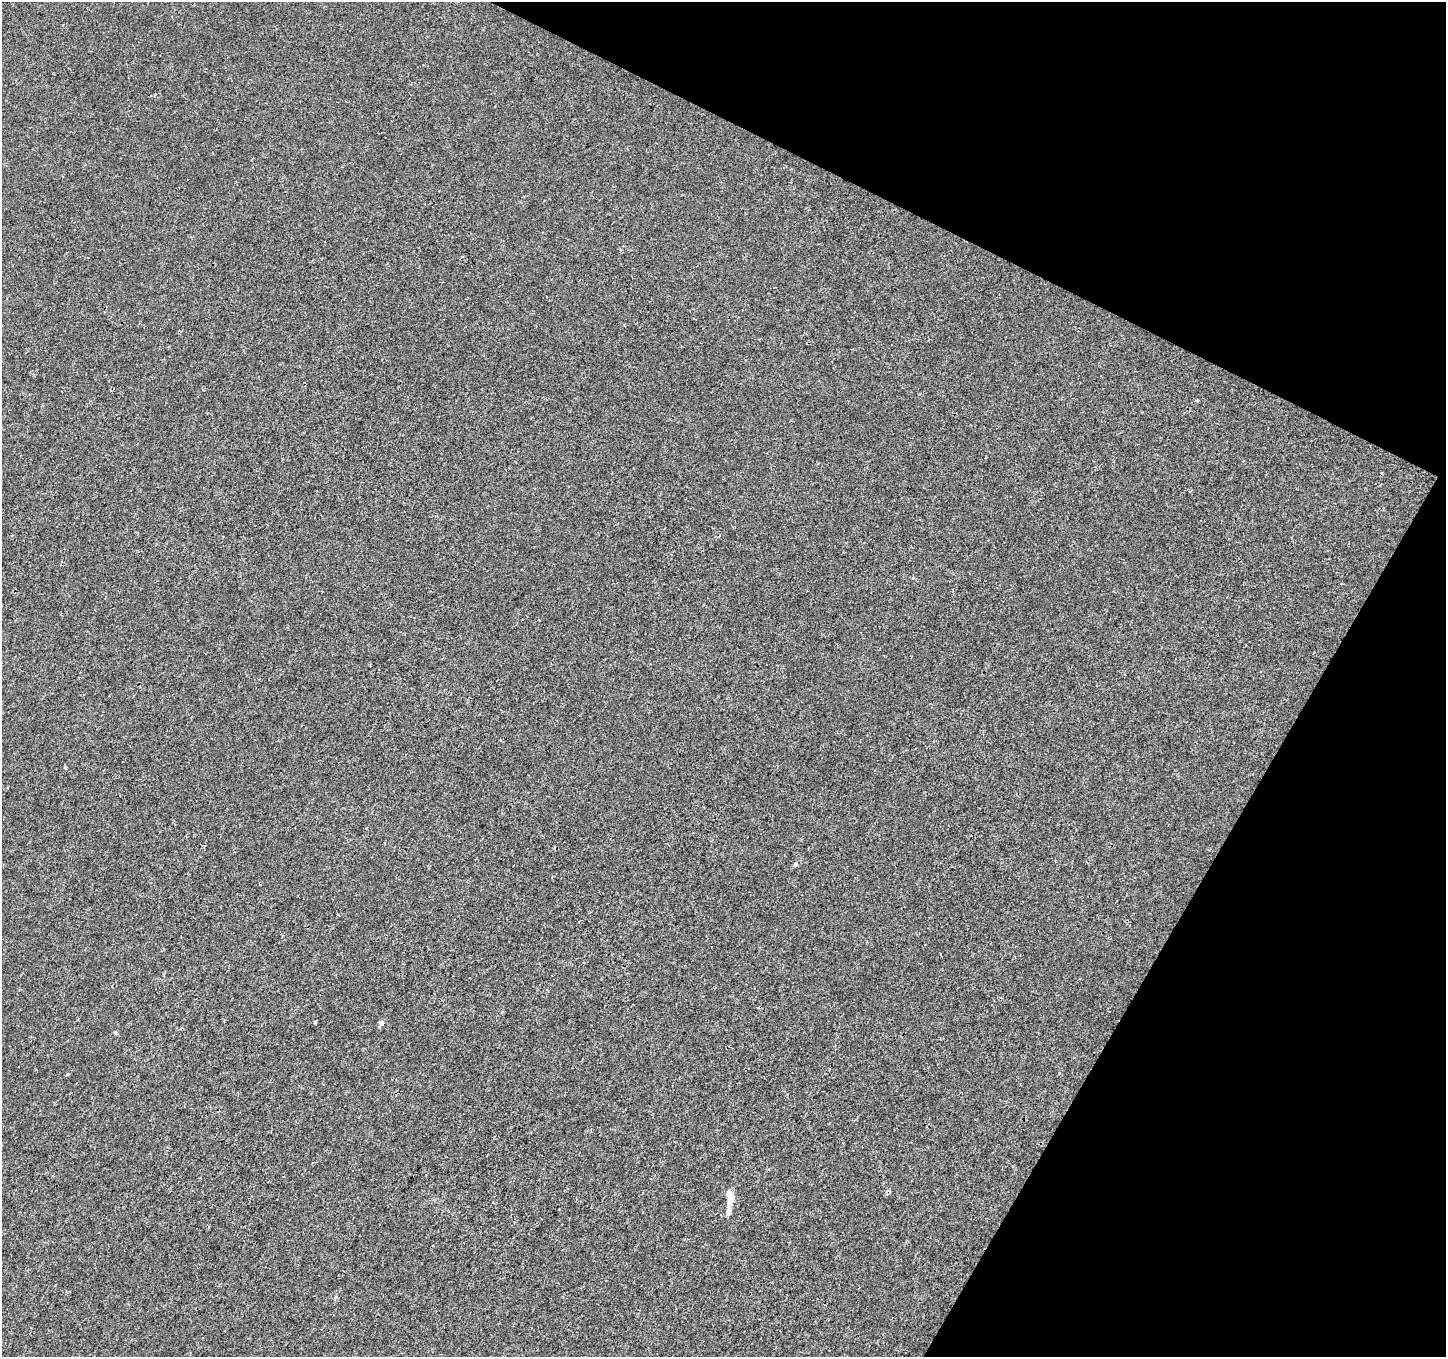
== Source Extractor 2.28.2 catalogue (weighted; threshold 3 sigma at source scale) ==
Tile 8 of 4 x 4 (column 4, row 2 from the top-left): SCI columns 4333-5776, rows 2905-4259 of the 5783 x 5876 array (HDU 1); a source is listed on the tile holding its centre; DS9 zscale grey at full resolution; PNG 1448 x 1359 px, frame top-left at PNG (2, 2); no overlay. Shown black and unused: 24% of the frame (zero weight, under 3 of 4 exposures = <1% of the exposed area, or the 3 px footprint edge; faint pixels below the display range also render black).
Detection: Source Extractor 2.28.2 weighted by HDU 2 'WHT'; one run over the whole footprint, this tile lists its part. Background 4.16e-04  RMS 0.0018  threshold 0.00801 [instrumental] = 3 sigma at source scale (4.5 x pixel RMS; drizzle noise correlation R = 1.50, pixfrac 1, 0.0396/0.0396 arcsec/px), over >= 5 px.
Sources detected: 8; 1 cosmic-ray / hot-pixel residue — not listed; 1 inside a brighter listed object's ellipse — not listed separately; the other 6 listed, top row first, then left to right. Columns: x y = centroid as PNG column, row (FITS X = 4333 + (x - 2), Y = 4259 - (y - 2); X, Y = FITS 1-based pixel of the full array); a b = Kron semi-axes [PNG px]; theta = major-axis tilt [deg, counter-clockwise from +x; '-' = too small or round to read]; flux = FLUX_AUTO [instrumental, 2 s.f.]
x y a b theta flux
1382 473 4 2 - 0.14
65 768 4 3 - 0.57
796 864 5 5 - 0.43
315 1022 4 3 - 0.17
381 1023 7 6 - 0.38
729 1196 20 8 -85 2.1